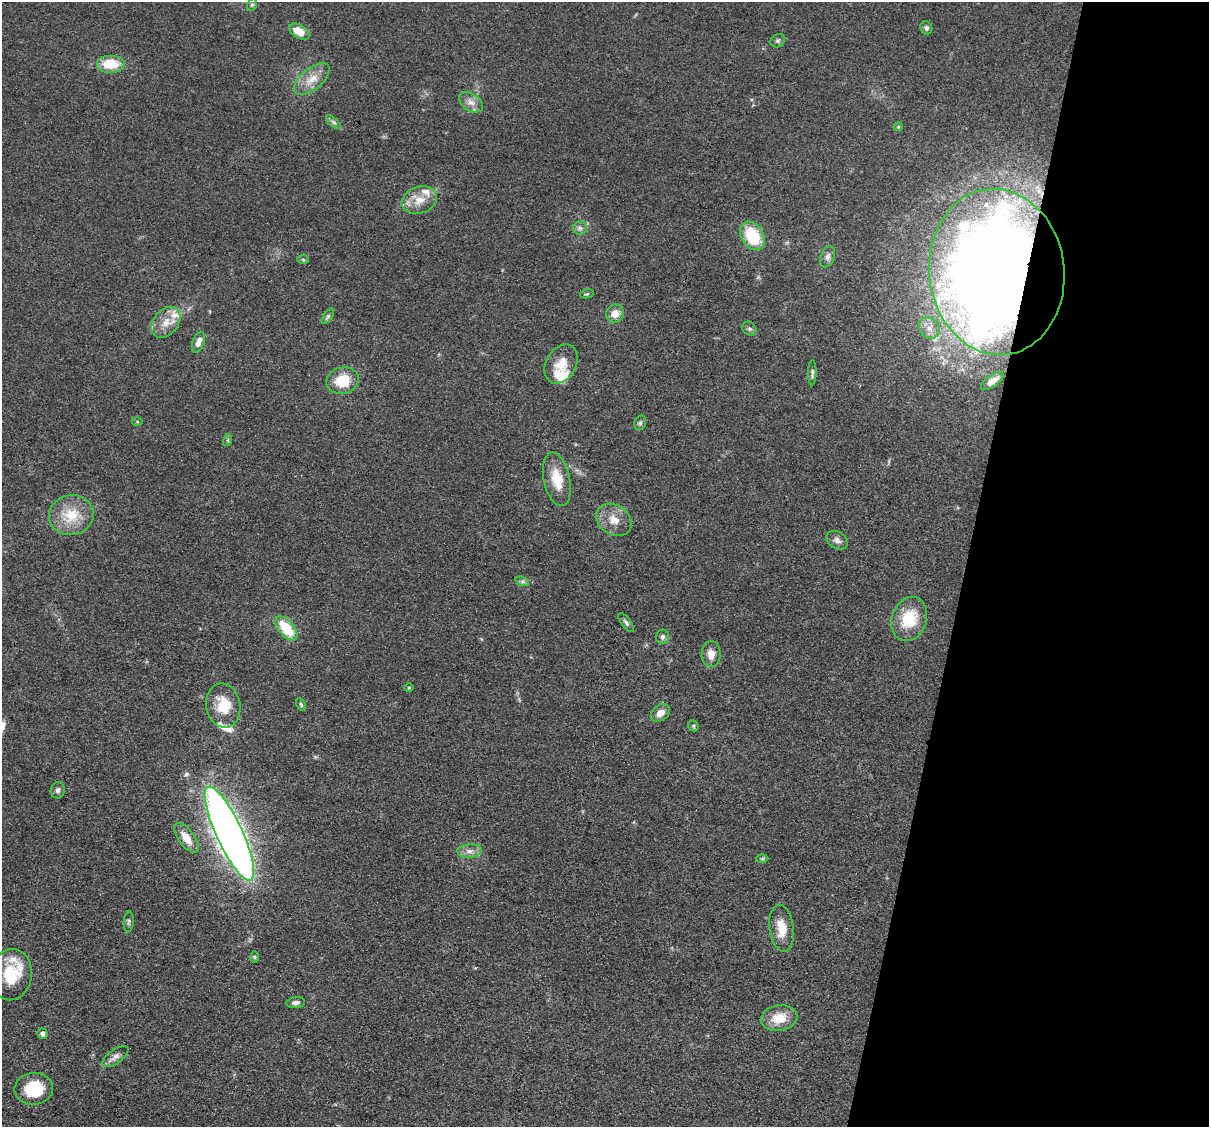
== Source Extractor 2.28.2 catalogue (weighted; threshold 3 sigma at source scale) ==
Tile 8 of 4 x 4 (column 4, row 2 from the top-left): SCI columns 3623-4829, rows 2484-3608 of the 4830 x 4851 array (HDU 1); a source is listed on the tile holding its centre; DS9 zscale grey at full resolution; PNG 1211 x 1129 px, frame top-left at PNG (2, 2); each listed source drawn as its Kron ellipse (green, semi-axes under 4 px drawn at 4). Shown black and unused: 20% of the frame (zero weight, under 3 of 4 exposures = <1% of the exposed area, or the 3 px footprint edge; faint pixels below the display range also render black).
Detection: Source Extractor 2.28.2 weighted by HDU 2 'WHT'; one run over the whole footprint, this tile lists its part. Background 0.067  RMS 0.0061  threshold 0.0275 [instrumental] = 3 sigma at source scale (4.5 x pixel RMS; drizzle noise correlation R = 1.50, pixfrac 1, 0.05/0.05 arcsec/px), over >= 5 px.
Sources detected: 67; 9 inside a brighter listed object's ellipse — not listed separately; the other 58 listed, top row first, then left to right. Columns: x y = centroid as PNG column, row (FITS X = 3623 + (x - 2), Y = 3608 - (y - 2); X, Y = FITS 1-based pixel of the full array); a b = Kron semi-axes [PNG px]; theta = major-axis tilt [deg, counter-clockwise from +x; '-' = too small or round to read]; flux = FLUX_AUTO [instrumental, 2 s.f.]
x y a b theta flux
252 5 6 4 62 1.1
926 28 7 5 -61 1.5
299 32 11 6 -31 9.4
778 41 8 6 38 1.4
110 64 14 9 0 15
312 79 21 10 40 8.7
471 102 13 8 -32 4.4
333 122 9 4 -41 1.4
898 127 4 4 - 0.68
419 200 18 13 18 9.5
580 228 6 6 - 1.7
752 236 15 11 -56 24
828 257 11 7 68 2.6
303 260 6 4 -3 0.74
997 272 83 67 -83 820
587 294 7 4 14 0.81
615 314 9 8 - 5.6
328 316 9 4 55 1.3
166 322 17 12 51 8.2
929 328 11 9 -47 5.2
749 329 8 6 -42 1.4
198 342 11 5 69 4.5
561 364 21 15 60 11
812 373 12 4 88 1.6
343 381 16 13 14 16
992 381 13 6 35 4
137 422 5 3 - 0.63
640 423 7 5 75 1.3
228 440 6 4 73 0.81
557 479 27 13 -77 14
71 515 22 20 10 18
614 520 19 14 -33 9.2
837 540 12 8 -33 2.8
522 581 7 4 -18 1.2
909 619 22 17 71 23
626 622 11 5 -52 1.6
286 628 14 7 -50 22
662 637 7 6 - 1.7
711 654 13 9 -90 5.8
409 688 5 3 - 0.57
301 704 7 4 -62 1.1
223 705 22 17 -81 17
660 713 11 7 39 4.5
693 726 6 5 - 0.93
58 790 8 7 - 1.9
229 834 51 13 -65 760
186 838 17 8 -54 8
470 851 12 6 5 3.5
762 858 6 4 1 0.89
129 922 10 5 86 1.4
782 928 23 12 -83 11
255 957 6 4 -89 0.86
11 975 25 21 82 22
296 1003 9 5 5 2.2
779 1018 18 13 10 12
42 1034 5 5 - 1.7
115 1057 15 7 36 3.5
34 1089 19 16 4 22
Overlapping masked pixels (flux is a lower limit): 2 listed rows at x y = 997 272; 229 834